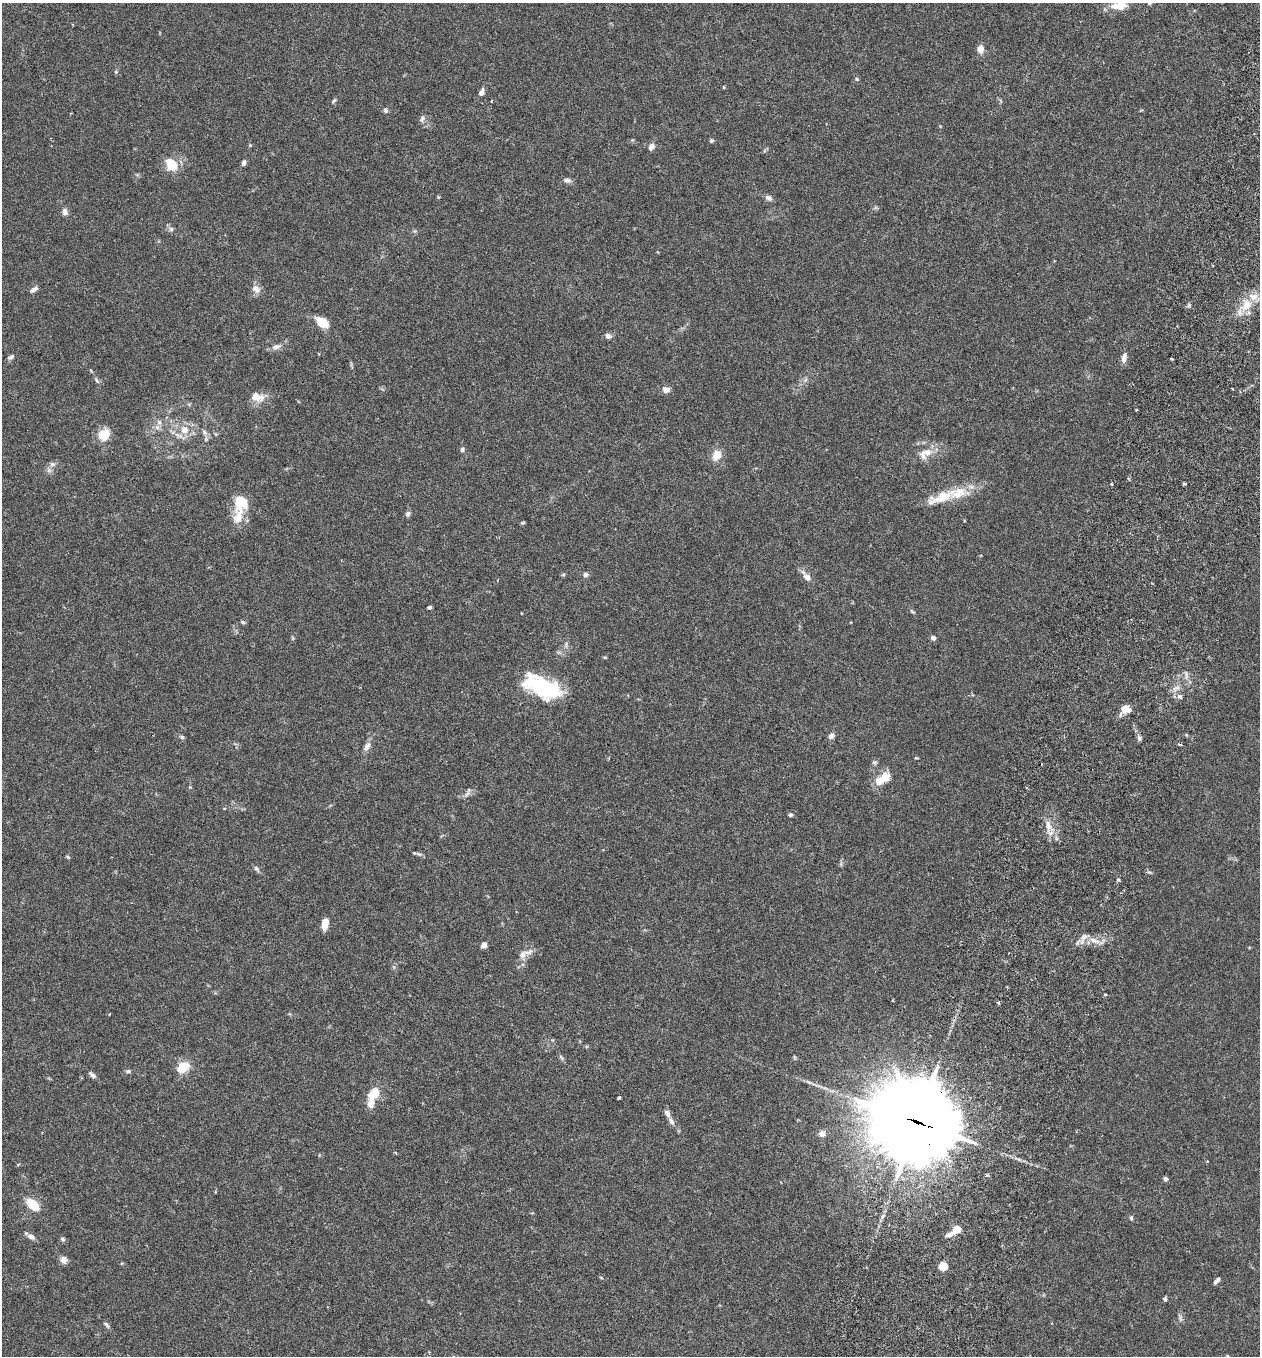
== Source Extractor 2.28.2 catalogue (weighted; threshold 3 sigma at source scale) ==
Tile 10 of 4 x 4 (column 2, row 3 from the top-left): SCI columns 1451-2708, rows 1383-2736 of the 5546 x 5470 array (HDU 1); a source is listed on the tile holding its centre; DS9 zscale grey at full resolution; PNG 1262 x 1358 px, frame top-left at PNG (2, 3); no overlay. Shown black and unused: <1% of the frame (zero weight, under 3 of 6 exposures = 3% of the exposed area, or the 3 px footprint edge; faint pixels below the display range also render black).
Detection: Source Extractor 2.28.2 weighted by HDU 2 'WHT'; one run over the whole footprint, this tile lists its part. Background 0.0169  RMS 0.002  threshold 0.00799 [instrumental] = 3 sigma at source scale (4.09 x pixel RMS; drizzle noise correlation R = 1.36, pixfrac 0.8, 0.05/0.05 arcsec/px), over >= 5 px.
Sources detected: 114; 1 inside a brighter object's white glare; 1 cosmic-ray / hot-pixel residue — not listed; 10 inside a brighter listed object's ellipse — not listed separately; the other 102 listed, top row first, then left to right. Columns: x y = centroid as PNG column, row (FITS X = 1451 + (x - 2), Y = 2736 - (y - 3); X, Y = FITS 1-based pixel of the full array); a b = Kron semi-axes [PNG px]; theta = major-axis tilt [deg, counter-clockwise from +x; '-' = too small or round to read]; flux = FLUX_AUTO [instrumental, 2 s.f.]
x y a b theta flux
1149 3 6 5 - 0.31
1120 5 19 9 7 2.9
980 49 8 7 - 1.4
116 72 5 4 - 0.25
857 79 5 5 - 0.23
724 87 5 3 - 0.14
481 92 9 5 66 0.73
334 101 8 4 50 0.29
491 101 4 2 - 0.13
385 111 6 5 - 0.41
422 119 10 6 55 0.57
711 141 6 5 - 0.32
250 145 5 4 - 0.17
651 147 9 6 59 0.87
244 163 6 5 - 0.54
170 166 18 13 -10 3.4
567 180 10 6 -7 0.64
768 198 10 6 -24 0.64
65 212 8 7 - 0.81
171 229 6 6 - 0.43
33 289 11 5 32 0.63
256 289 12 9 -34 1.1
1247 305 15 11 69 3
322 322 11 7 -36 4.7
608 336 8 7 - 0.63
276 347 14 7 17 0.98
11 357 9 5 22 0.43
1124 358 11 6 80 1
1172 359 4 2 - 0.23
97 380 9 4 -54 0.39
666 390 9 7 3 1
257 397 20 11 -11 2.1
159 422 7 6 - 0.59
184 430 13 12 - 2.4
204 432 8 5 -62 0.49
104 435 14 11 41 3.4
462 449 6 5 - 0.41
925 453 22 13 32 2.5
716 455 11 9 68 2.3
52 464 8 6 1 0.55
1112 484 3 3 - 0.43
1184 484 3 3 - 0.71
958 493 30 16 14 4.9
408 514 7 6 - 0.49
238 517 36 14 84 3.6
523 523 6 3 9 0.2
563 575 6 4 20 0.2
585 575 7 6 - 0.45
807 577 10 7 -37 1.2
429 607 4 4 - 0.29
912 611 7 4 -30 0.27
243 622 6 4 -17 0.31
933 638 5 5 - 0.65
545 687 35 22 -31 13
1179 696 8 6 -30 0.59
1126 709 11 8 -14 2.2
831 736 7 6 - 0.85
182 737 6 5 - 0.37
1139 738 7 5 -71 0.49
367 747 13 7 58 0.99
916 758 5 3 - 0.16
874 762 7 5 0 0.33
885 777 14 12 -76 2.1
790 815 5 4 - 0.37
1048 826 14 7 -73 1.4
419 854 7 4 -33 0.34
68 857 5 4 - 0.22
256 869 10 5 -52 0.41
1118 880 5 3 - 0.21
325 924 11 6 81 2.3
1084 937 9 6 28 0.82
484 945 6 5 - 0.94
522 954 12 9 59 1
1105 995 4 3 - 0.22
998 1003 4 3 - 0.35
561 1057 10 4 -56 0.35
794 1057 6 4 -71 0.21
182 1067 7 6 - 6.8
128 1071 6 5 - 0.33
92 1075 10 5 -36 0.59
815 1085 15 2 -17 0.67
374 1094 13 9 38 3.5
619 1098 4 3 - 0.21
667 1113 11 6 -59 0.77
917 1122 31 26 -29 2300
822 1134 4 4 - 2
395 1153 4 3 - 0.24
987 1175 5 4 - 0.27
1165 1179 6 5 - 0.42
215 1192 3 3 - 0.14
33 1205 14 9 -43 3.9
1131 1218 6 4 -89 0.29
957 1229 7 6 - 3.2
950 1234 10 6 23 0.95
31 1236 9 6 -28 0.92
62 1239 6 5 - 0.37
63 1260 9 8 - 0.97
943 1266 5 5 - 6.9
1217 1280 8 4 46 0.57
1165 1299 5 4 - 0.38
1180 1318 12 3 -80 0.42
106 1325 10 4 -50 0.37
Overlapping masked pixels (flux is a lower limit): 1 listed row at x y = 917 1122
Isophote crosses this tile's border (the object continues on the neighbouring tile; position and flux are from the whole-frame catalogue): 2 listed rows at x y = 1149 3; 1120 5